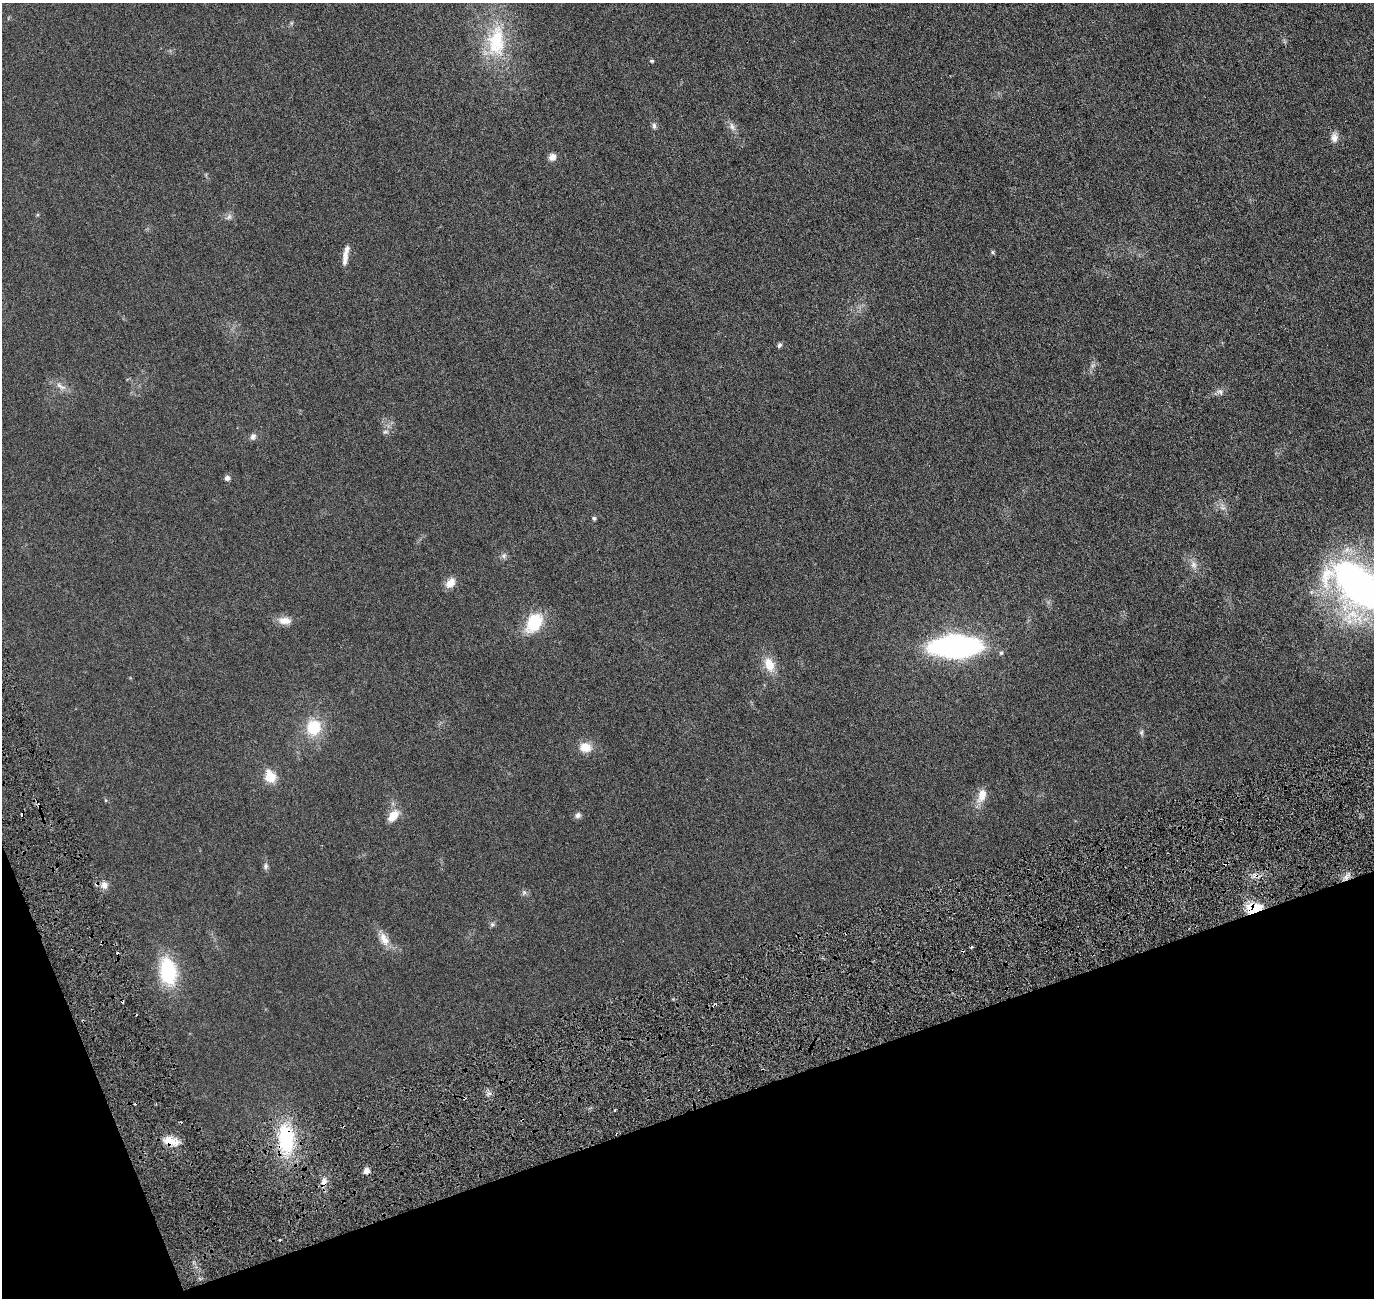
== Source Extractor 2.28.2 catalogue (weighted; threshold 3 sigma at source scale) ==
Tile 14 of 4 x 4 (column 2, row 4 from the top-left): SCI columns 1442-2813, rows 180-1475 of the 5618 x 5643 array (HDU 1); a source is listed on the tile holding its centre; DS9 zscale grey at full resolution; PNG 1376 x 1300 px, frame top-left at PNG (2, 3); no overlay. Shown black and unused: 17% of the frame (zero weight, under 3 of 6 exposures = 1% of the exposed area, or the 3 px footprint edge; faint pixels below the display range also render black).
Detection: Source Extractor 2.28.2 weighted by HDU 2 'WHT'; one run over the whole footprint, this tile lists its part. Background 0.0277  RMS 0.0043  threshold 0.0176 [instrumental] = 3 sigma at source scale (4.09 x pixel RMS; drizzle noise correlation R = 1.36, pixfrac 0.8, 0.05/0.05 arcsec/px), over >= 5 px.
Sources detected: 47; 5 cosmic-ray / hot-pixel residue — not listed; the other 42 listed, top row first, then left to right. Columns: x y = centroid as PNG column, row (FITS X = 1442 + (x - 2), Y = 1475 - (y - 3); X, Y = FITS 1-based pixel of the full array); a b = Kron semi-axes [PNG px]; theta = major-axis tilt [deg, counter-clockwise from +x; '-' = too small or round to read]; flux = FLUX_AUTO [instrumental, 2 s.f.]
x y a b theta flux
496 41 49 25 87 22
652 61 5 4 - 0.51
654 126 9 5 -87 0.93
732 126 11 6 -66 1.4
1334 138 12 9 -90 2.1
552 157 9 8 - 2
229 217 9 5 64 0.96
992 252 5 4 - 0.53
345 255 24 5 80 2.8
779 345 7 5 60 0.73
61 386 19 5 -32 2
1220 392 9 6 -16 1.2
385 432 7 4 1 0.62
253 436 8 7 - 1.3
227 478 6 6 - 1.1
594 518 5 4 - 0.74
504 556 7 6 - 0.9
1194 565 9 8 - 1.7
450 583 14 9 50 3.3
1360 586 79 39 -32 130
285 621 16 9 -4 3.2
534 623 21 15 62 14
955 646 33 14 1 110
1001 653 6 4 -76 0.6
769 664 18 12 -67 5.5
314 727 17 16 - 11
1141 732 7 5 88 0.73
585 747 14 11 -8 4.5
270 777 6 6 - 17
982 795 20 11 73 4.2
578 815 8 7 - 1.1
393 816 14 9 51 4.9
266 866 10 5 90 0.94
104 885 9 9 - 2
1254 908 17 9 4 8.8
492 924 6 6 - 0.67
384 939 19 10 -63 3.7
168 971 27 16 -81 24
286 1139 35 18 -89 25
171 1141 23 9 -14 4.5
366 1171 8 6 62 1.6
324 1182 11 7 80 2.2
Overlapping masked pixels (flux is a lower limit): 4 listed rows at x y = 1254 908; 286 1139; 171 1141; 324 1182
Isophote crosses this tile's border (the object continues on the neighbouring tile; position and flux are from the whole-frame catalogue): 1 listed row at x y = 1360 586